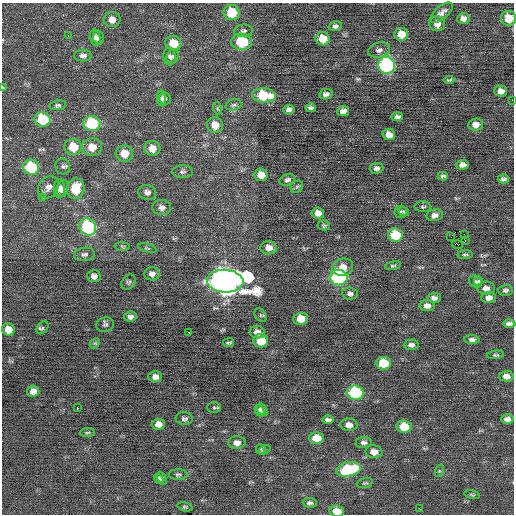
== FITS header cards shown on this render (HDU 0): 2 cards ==
NAXIS1  =                  512 / Axis length
NAXIS2  =                  512 / Axis length

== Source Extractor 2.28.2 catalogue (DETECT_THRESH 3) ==
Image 512 x 512 px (HDU 0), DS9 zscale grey, 1 PNG px = 1 image px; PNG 516 x 516 px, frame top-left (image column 1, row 512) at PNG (2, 3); each listed source drawn as its Kron ellipse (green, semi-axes under 4 px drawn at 4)
Background -0.0436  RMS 0.77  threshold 2.32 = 3 sigma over >= 5 px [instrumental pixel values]
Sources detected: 141; all 141 listed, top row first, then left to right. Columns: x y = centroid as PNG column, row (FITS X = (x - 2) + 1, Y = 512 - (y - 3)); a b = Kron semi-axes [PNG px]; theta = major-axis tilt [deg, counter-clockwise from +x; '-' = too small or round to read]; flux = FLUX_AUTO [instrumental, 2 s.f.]
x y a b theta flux
232 13 8 7 - 1500
442 13 13 6 41 290
463 18 6 5 - 270
509 18 7 7 - 900
112 19 8 7 - 330
437 24 8 7 - 330
335 26 6 5 - 130
244 31 9 6 5 130
401 34 7 6 - 670
68 36 2 2 - 32
98 37 7 5 -80 150
95 38 8 5 -78 200
323 39 7 6 - 870
242 42 10 8 -1 1700
173 43 8 7 - 1000
379 50 11 7 16 190
83 55 9 6 4 190
169 57 9 6 -84 140
172 57 8 5 62 130
387 65 8 8 - 8700
449 80 5 3 - 73
3 87 3 2 - 50
501 91 6 5 - 310
326 94 7 5 13 160
264 95 12 7 -6 2600
162 99 8 4 -82 110
165 99 6 5 - 120
512 100 2 2 - 84
58 105 8 5 10 120
233 105 8 5 16 110
217 108 6 4 -73 73
311 108 5 4 - 130
289 109 5 4 - 160
343 111 6 5 - 260
397 117 6 4 6 160
42 119 8 7 - 2700
92 124 8 7 - 3500
215 125 8 7 - 580
476 125 7 6 - 360
389 134 6 5 - 370
73 147 9 8 - 1300
92 147 10 8 3 730
152 148 8 7 - 510
124 153 9 8 - 840
462 165 6 5 - 220
63 166 8 7 - 140
31 167 8 7 - 3200
376 168 7 5 3 170
182 172 10 6 1 150
261 175 7 6 - 620
443 176 5 4 - 120
503 179 5 4 - 140
287 180 8 5 19 150
48 187 12 9 55 330
297 187 7 5 46 100
60 188 9 5 89 240
62 188 8 6 72 210
76 189 10 8 78 1400
147 192 9 7 -9 220
43 197 3 3 - 41
423 207 8 5 -1 90
162 208 9 7 -4 230
404 211 5 3 - 52
401 212 6 6 - 91
318 213 6 5 - 330
434 215 8 6 11 220
324 225 6 5 - 92
88 227 9 8 - 4700
395 235 7 7 - 1900
465 235 2 2 - 33
451 237 2 2 - 31
465 240 3 2 - 63
457 245 5 3 - 1200
122 246 8 4 -4 81
147 248 9 3 -15 72
269 248 8 6 -4 330
84 254 10 6 7 170
465 255 7 4 5 90
393 266 8 4 12 81
343 267 10 8 17 610
152 274 7 6 - 240
94 276 7 6 - 220
339 277 8 8 - 7200
225 281 18 11 -4 58000
475 281 7 5 -36 110
478 281 5 4 - 79
129 282 8 6 50 120
486 288 9 6 -2 280
506 290 7 5 1 130
350 294 8 6 -7 180
434 298 7 5 1 210
489 298 7 5 2 300
427 306 7 5 0 270
260 315 7 5 -57 88
130 317 6 5 - 180
301 319 7 6 - 770
509 324 6 3 1 160
105 325 9 7 16 140
42 328 7 5 51 90
8 329 6 6 - 600
189 332 3 2 - 240
257 332 7 6 - 300
472 339 7 4 -3 170
261 341 7 6 - 1200
95 343 6 4 44 58
229 343 5 3 - 82
411 345 7 5 1 190
496 355 8 4 7 88
383 363 8 6 -3 1700
506 376 7 5 1 350
155 377 7 5 -3 260
33 391 6 5 - 340
355 393 8 7 - 4500
77 408 3 2 - 130
214 408 7 5 0 89
259 410 6 4 -64 140
262 410 7 4 -56 120
184 419 8 6 -7 140
507 419 6 5 - 240
328 420 6 3 -1 150
158 424 6 5 - 450
349 425 8 6 -4 360
404 427 7 6 - 1100
87 433 7 3 5 68
316 438 7 6 - 910
364 442 8 5 5 150
237 443 8 6 2 320
261 449 5 4 - 62
264 450 6 4 18 72
374 452 8 6 -5 450
349 469 12 7 12 4100
439 471 6 4 72 75
178 474 9 5 0 110
162 478 7 4 -63 140
159 479 5 4 - 160
365 483 8 4 14 78
472 495 8 4 -12 71
310 503 7 4 -3 140
185 507 8 4 -13 78
420 509 3 2 - 260
337 511 7 5 -11 650
At the frame edge (FLAGS 8, measured only in part): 4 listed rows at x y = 509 18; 3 87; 512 100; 337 511